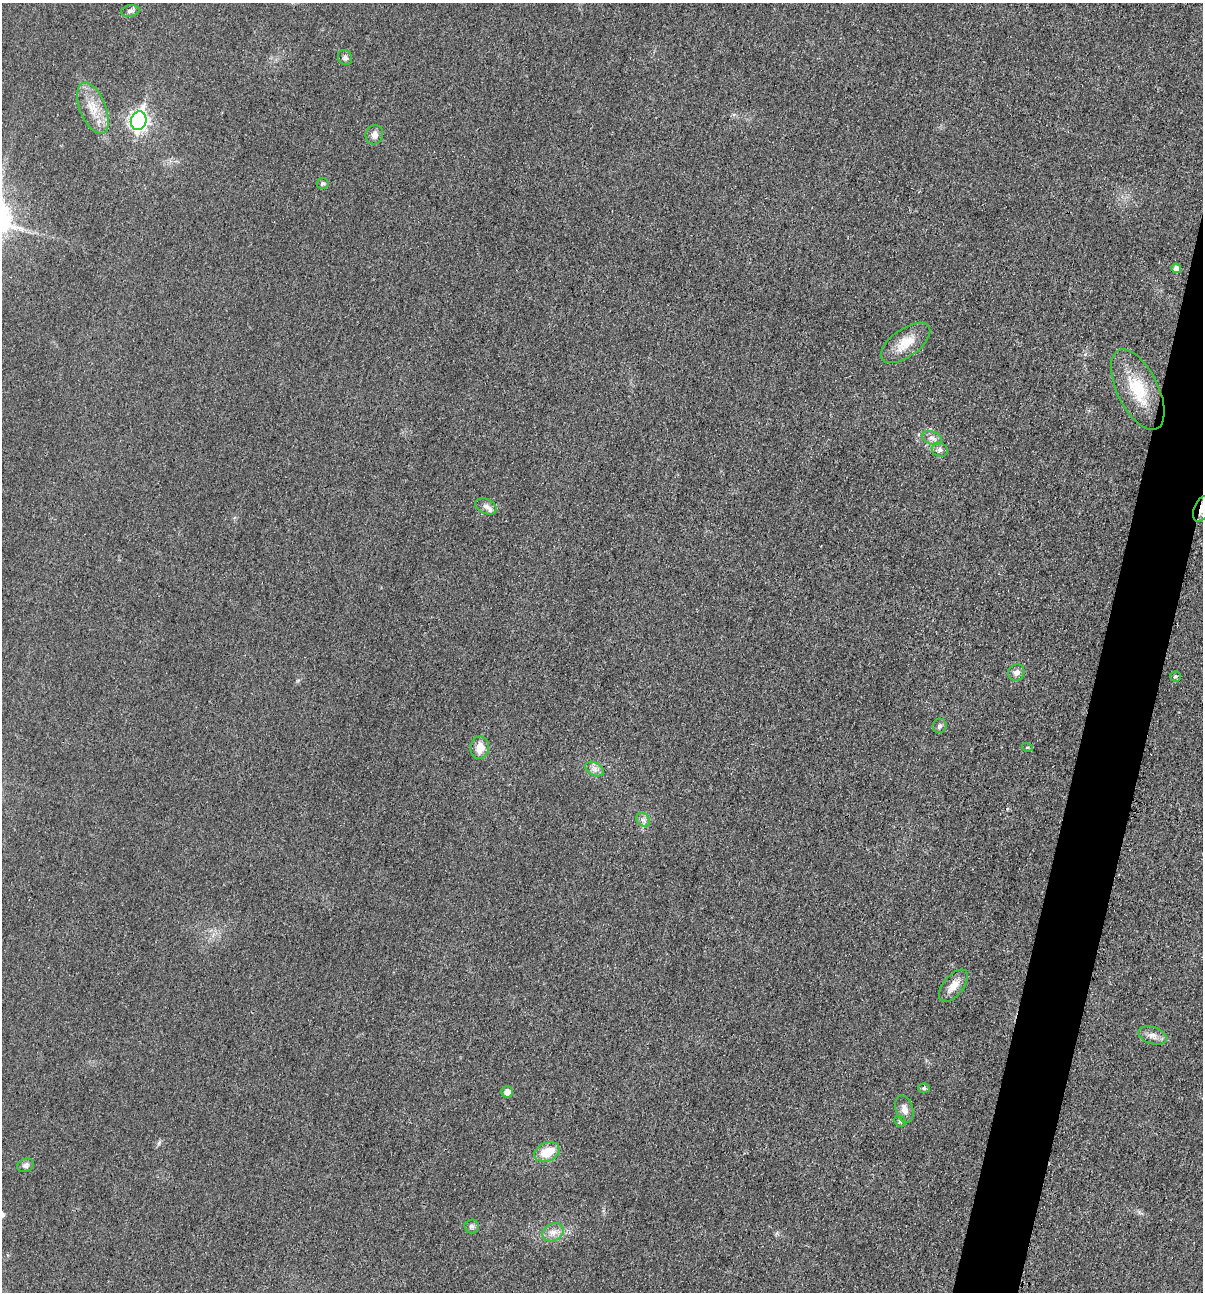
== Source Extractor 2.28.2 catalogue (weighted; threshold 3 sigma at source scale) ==
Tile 10 of 4 x 4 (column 2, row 3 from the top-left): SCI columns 1331-2531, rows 1302-2591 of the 5200 x 5181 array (HDU 1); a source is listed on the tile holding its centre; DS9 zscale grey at full resolution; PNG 1205 x 1294 px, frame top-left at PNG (2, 3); each listed source drawn as its Kron ellipse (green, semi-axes under 4 px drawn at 4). Shown black and unused: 4% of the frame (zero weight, under 3 of 4 exposures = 1% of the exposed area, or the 3 px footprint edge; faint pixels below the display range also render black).
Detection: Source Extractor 2.28.2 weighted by HDU 2 'WHT'; one run over the whole footprint, this tile lists its part. Background 0.0299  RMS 0.0059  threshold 0.0265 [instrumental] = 3 sigma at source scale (4.5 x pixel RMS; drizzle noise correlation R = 1.50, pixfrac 1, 0.05/0.05 arcsec/px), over >= 5 px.
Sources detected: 30; all 30 listed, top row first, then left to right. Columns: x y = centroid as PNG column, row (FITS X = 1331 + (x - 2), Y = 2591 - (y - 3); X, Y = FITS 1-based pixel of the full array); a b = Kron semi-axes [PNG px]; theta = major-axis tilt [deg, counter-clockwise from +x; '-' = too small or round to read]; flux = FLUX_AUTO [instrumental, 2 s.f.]
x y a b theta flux
130 11 9 5 9 1.6
345 57 8 6 -52 1.8
93 108 27 13 -68 12
139 121 9 7 74 210
374 135 10 8 71 3.5
323 183 6 6 - 1.2
1176 268 5 4 - 4
905 343 29 13 36 12
1138 390 44 20 -64 26
932 438 10 6 -21 2.5
940 450 8 7 - 1.9
486 506 11 7 -25 3.4
1202 509 14 7 66 5.3
1016 672 8 8 - 2.7
1175 676 5 5 - 1
940 726 7 6 - 1.7
1027 747 5 3 - 0.7
480 748 11 9 83 7.5
595 769 10 6 -27 2.8
643 820 8 6 -44 2
953 986 19 10 50 6.6
1152 1035 14 8 -18 3.9
924 1088 6 5 - 0.99
507 1092 5 5 - 4.5
904 1109 14 8 -73 3.9
900 1121 6 5 - 0.92
547 1152 13 9 22 12
26 1165 8 6 27 2
471 1226 7 7 - 1.7
553 1232 11 8 27 4.1
Overlapping masked pixels (flux is a lower limit): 1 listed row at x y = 1202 509
Isophote crosses this tile's border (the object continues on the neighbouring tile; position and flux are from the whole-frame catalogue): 1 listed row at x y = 1202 509